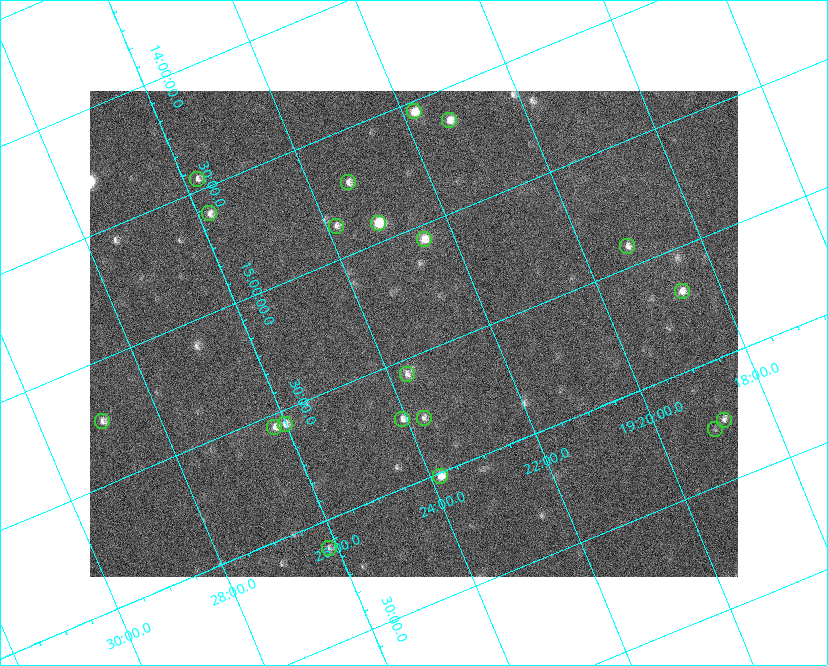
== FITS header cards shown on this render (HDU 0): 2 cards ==
NAXIS1  =                  648 / length of data axis 1
NAXIS2  =                  486 / length of data axis 2

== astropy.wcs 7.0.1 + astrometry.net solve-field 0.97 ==
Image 648 x 486 px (HDU 0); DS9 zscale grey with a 90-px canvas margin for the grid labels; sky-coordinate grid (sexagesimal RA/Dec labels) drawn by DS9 from the SOLVED WCS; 20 Tycho-2 reference stars matched to detected sources circled (green)
Header WCS: none
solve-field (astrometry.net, Tycho-2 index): SOLVED blind (the file carries no WCS)
Solved WCS: RA---TAN-SIP/DEC--TAN-SIP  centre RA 19:23:18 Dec +15:25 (290.83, +15.41 deg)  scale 15.3 arcsec/px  FOV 164.9' x 123.7'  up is -157 deg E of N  parity flipped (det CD > 0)
(file carries no celestial WCS; the grid is the blind solution)
Tycho-2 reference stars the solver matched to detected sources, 20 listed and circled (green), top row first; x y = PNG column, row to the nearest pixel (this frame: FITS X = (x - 90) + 1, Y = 486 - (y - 91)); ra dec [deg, ICRS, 3 dp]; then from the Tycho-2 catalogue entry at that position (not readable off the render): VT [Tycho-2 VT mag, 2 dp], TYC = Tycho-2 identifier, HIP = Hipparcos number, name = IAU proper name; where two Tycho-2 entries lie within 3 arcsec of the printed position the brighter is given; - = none
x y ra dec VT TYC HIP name
414 111 290.452 +14.543 7.44 1054-679-1 - -
449 120 290.323 +14.634 7.66 1054-951-1 95132 -
197 179 291.441 +14.452 8.37 1067-789-1 - -
348 182 290.838 +14.713 8.21 1054-205-1 95303 -
209 213 291.451 +14.609 8.24 1067-445-1 95522 -
378 223 290.784 +14.921 6.67 1054-223-1 95287 -
336 226 290.960 +14.864 8.44 1054-411-1 - -
424 239 290.625 +15.059 7.77 1600-2349-1 - -
627 246 289.809 +15.416 8.37 1599-3313-1 94944 -
682 291 289.664 +15.681 7.94 1599-1947-1 94894 -
407 374 290.922 +15.560 8.69 1600-1874-1 - -
424 418 290.929 +15.760 8.70 1600-822-1 95334 -
402 419 291.017 +15.730 8.16 1600-168-1 - -
724 420 289.708 +16.250 8.60 1599-1761-1 - -
102 421 292.241 +15.243 8.16 1601-580-1 95787 -
285 424 291.504 +15.557 8.17 1600-1630-1 95542 -
274 427 291.551 +15.552 8.28 1600-1749-1 95559 -
715 429 289.759 +16.274 9.33 1599-1589-1 - -
440 476 290.960 +16.014 7.62 1600-1088-1 95346 -
329 548 291.536 +16.114 8.78 1600-1331-1 - -